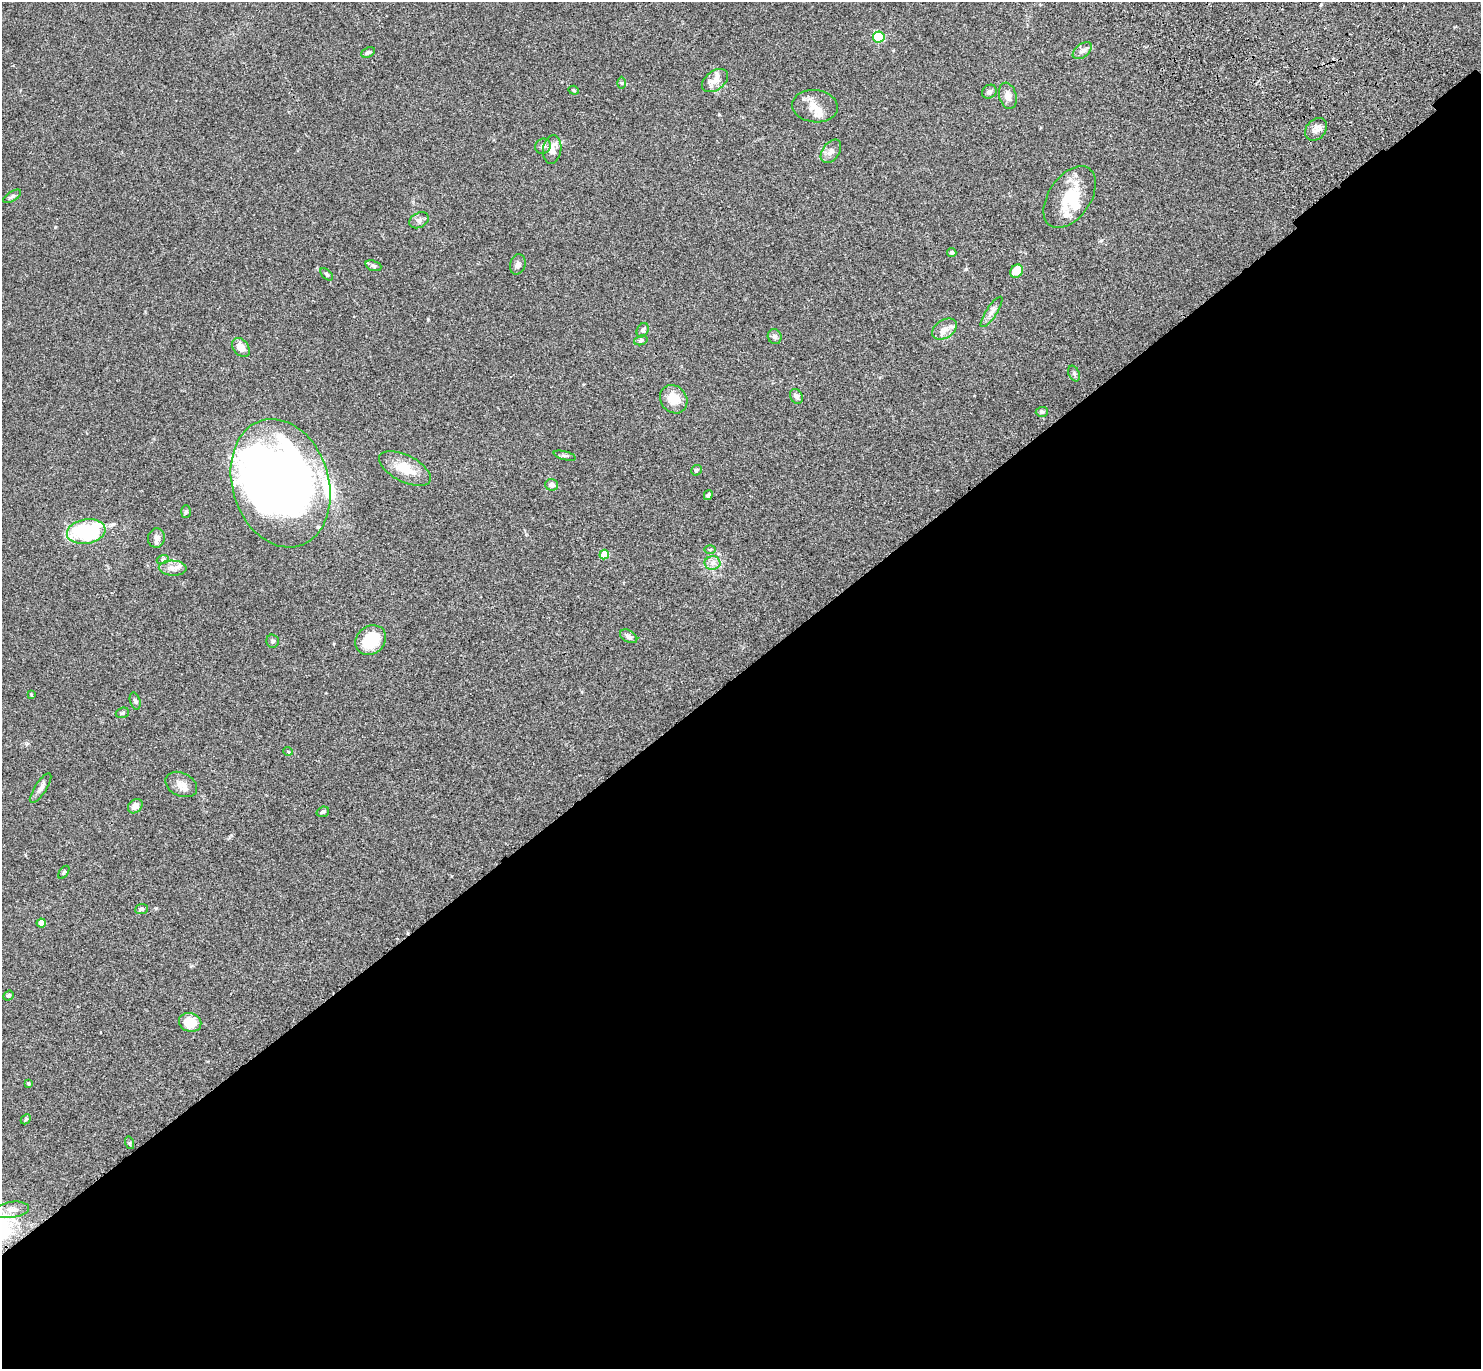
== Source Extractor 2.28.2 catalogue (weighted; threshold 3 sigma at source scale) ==
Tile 15 of 4 x 4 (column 3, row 4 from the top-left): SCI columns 3078-4556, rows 391-1757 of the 6132 x 6118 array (HDU 1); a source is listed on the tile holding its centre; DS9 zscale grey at full resolution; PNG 1483 x 1371 px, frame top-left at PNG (2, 2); each listed source drawn as its Kron ellipse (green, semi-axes under 4 px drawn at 4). Shown black and unused: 51% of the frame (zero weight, under 3 of 4 exposures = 6% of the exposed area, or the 3 px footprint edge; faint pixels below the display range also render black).
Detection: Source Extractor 2.28.2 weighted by HDU 2 'WHT'; one run over the whole footprint, this tile lists its part. Background 0.0592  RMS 0.0053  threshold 0.0239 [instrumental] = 3 sigma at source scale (4.5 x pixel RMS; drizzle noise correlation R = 1.50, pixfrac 1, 0.05/0.05 arcsec/px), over >= 5 px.
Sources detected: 75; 3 inside a brighter object's white glare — neither listed nor drawn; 7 inside a brighter listed object's ellipse — not listed separately; the other 65 listed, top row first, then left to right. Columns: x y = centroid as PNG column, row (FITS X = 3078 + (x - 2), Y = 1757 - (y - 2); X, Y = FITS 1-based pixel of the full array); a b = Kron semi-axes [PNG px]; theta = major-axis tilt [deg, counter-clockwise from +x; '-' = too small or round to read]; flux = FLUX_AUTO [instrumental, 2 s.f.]
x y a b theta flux
879 37 6 5 - 35
1082 51 11 6 38 1.7
368 52 7 5 25 1.1
715 80 14 9 38 4.1
621 83 6 4 -89 0.72
574 90 5 4 - 0.61
989 92 8 6 35 1.5
1008 96 13 8 -74 3.4
815 106 23 16 -7 7.4
1316 129 12 9 46 3
543 146 8 7 - 2.1
552 149 14 9 81 4.7
831 151 13 8 54 2.6
12 196 10 4 33 1.2
1070 197 34 21 55 18
419 220 10 7 28 1.8
952 252 4 4 - 1.1
518 264 10 7 74 1.9
373 266 8 5 -20 1.1
1017 271 7 5 54 9.1
327 274 7 4 -44 0.84
992 312 18 5 57 2.5
944 329 13 9 33 3.8
643 330 8 5 62 1.2
775 337 8 7 - 1.6
641 340 7 4 19 0.8
241 347 11 7 -50 5.2
1074 373 8 5 -64 0.97
796 396 8 6 -61 1.8
674 399 15 13 -51 8.6
1042 412 6 5 - 0.99
565 456 11 3 -14 0.89
405 468 28 13 -27 11
696 470 5 5 - 1.1
280 483 65 48 -73 280
551 485 6 6 - 2.4
708 495 5 4 - 1
186 512 6 5 - 0.74
86 532 19 12 9 52
156 538 10 8 78 1.9
710 550 6 4 1 0.62
604 555 5 5 - 15
163 559 6 4 18 0.77
712 563 8 6 -1 2.4
173 568 14 7 -2 2.9
629 636 9 6 -29 1.9
371 640 16 13 39 18
273 641 6 6 - 1.2
31 695 4 3 - 0.43
135 701 9 5 -74 1.2
122 713 7 5 19 0.92
288 751 5 3 - 0.44
181 784 17 11 -27 4.4
41 788 17 6 57 2.5
135 806 8 6 43 3.2
323 812 6 5 - 1.3
64 872 7 3 54 0.61
142 909 6 5 - 0.97
41 923 4 4 - 5.9
8 996 5 4 - 0.91
190 1022 11 9 -19 11
29 1084 4 3 - 0.51
26 1119 6 4 45 0.63
130 1143 6 4 -73 0.7
12 1210 17 8 8 4.4
Unlisted compact peaks at least as high as the median listed source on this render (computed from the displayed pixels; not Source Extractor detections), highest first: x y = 966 269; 55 227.